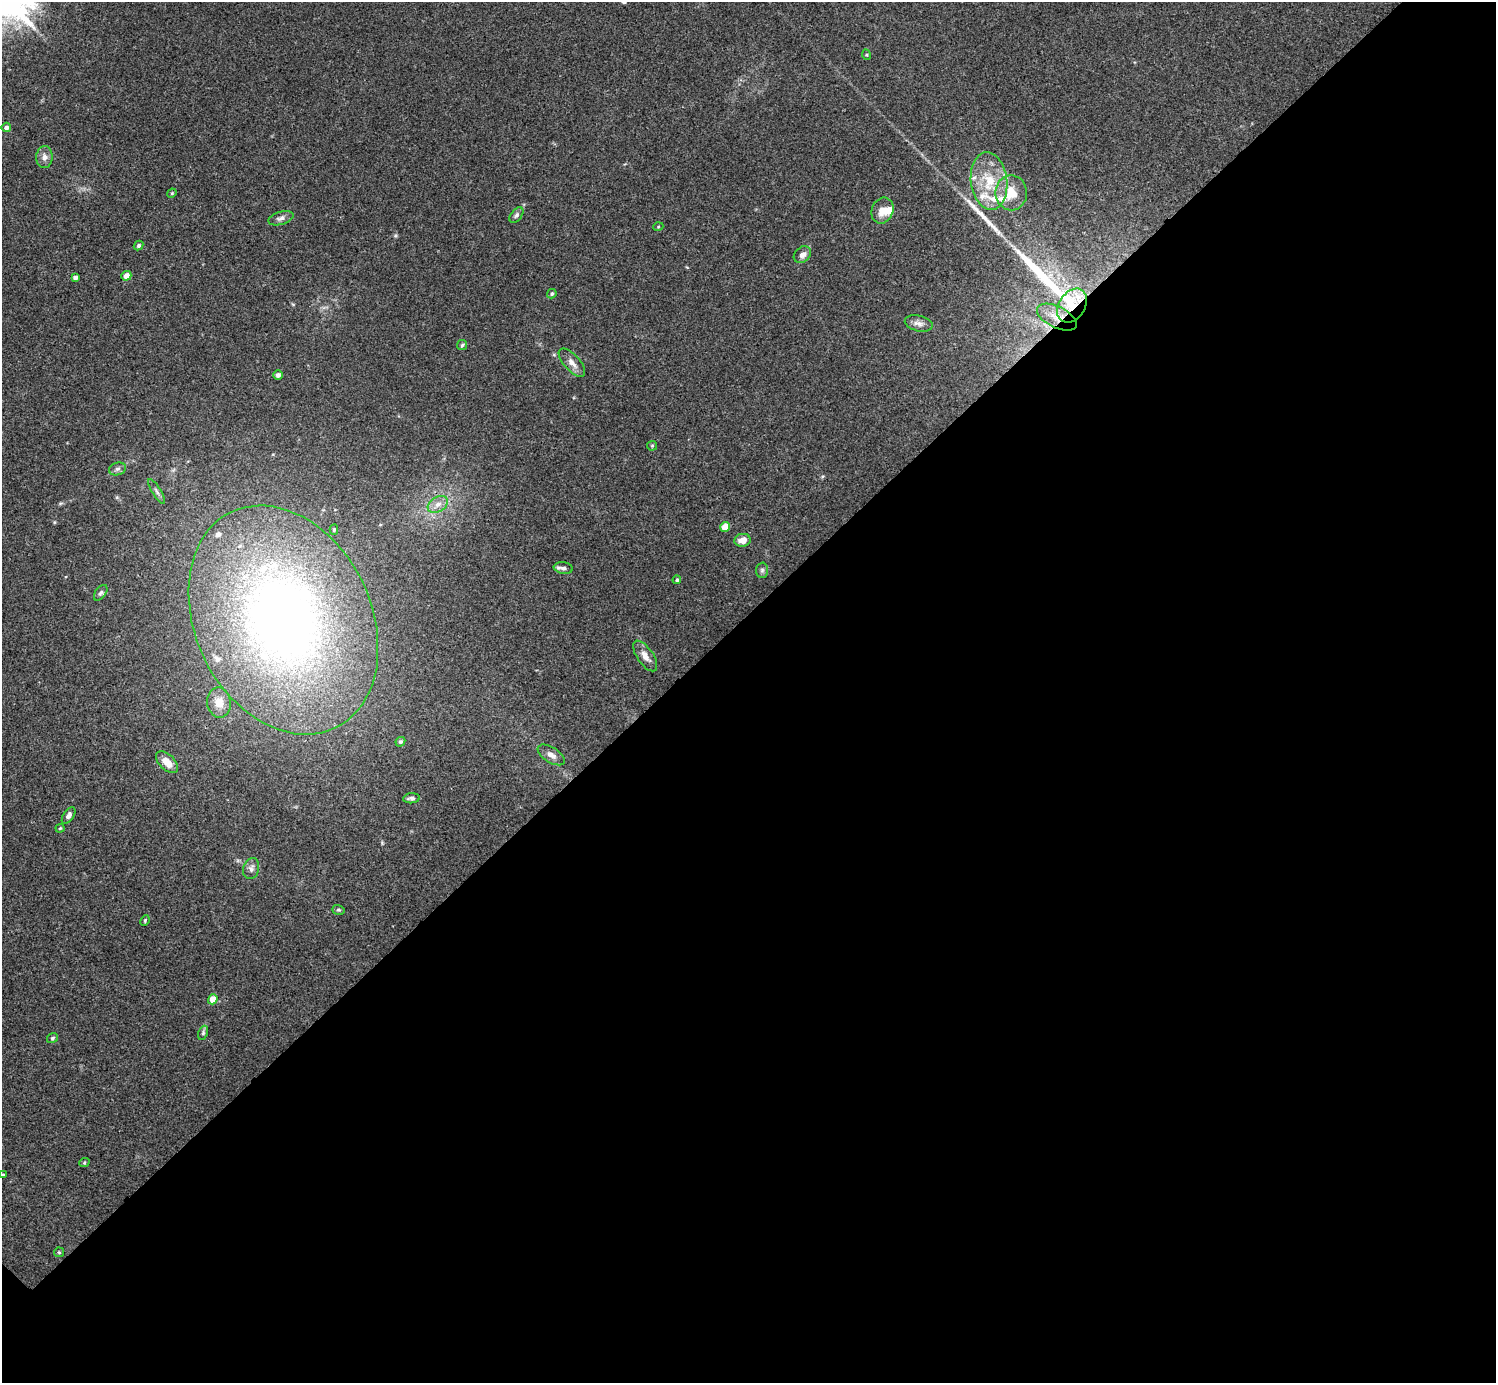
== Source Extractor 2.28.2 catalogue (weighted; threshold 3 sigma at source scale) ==
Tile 12 of 4 x 4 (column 4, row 3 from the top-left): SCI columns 4484-5977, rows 1540-2920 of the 5984 x 5984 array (HDU 1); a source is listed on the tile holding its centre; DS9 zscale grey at full resolution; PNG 1498 x 1385 px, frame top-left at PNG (2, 2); each listed source drawn as its Kron ellipse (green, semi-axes under 4 px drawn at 4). Shown black and unused: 55% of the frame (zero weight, under 3 of 4 exposures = <1% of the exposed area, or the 3 px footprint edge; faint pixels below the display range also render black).
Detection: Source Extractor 2.28.2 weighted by HDU 2 'WHT'; one run over the whole footprint, this tile lists its part. Background 0.0342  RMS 0.0047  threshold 0.0212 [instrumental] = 3 sigma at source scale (4.5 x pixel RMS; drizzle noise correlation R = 1.50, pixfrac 1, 0.05/0.05 arcsec/px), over >= 5 px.
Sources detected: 62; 1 inside a brighter object's white glare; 2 long thin detections or spike segments (spike, bleed or trail) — neither listed nor drawn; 9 inside a brighter listed object's ellipse — not listed separately; the other 50 listed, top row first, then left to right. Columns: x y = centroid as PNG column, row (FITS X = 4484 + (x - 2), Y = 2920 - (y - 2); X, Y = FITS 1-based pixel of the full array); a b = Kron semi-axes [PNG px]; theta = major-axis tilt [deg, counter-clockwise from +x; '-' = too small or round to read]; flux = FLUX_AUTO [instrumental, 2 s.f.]
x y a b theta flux
867 55 5 3 - 0.46
6 127 5 4 - 1.7
44 157 11 8 89 2.5
989 181 29 18 -83 17
172 193 5 4 - 0.5
1011 193 17 16 - 10
882 211 13 10 68 5.3
516 215 9 5 53 1.2
281 218 13 6 17 2
658 227 5 3 - 0.43
138 246 5 4 - 0.82
802 255 9 7 39 2.6
126 276 5 4 - 4
75 278 4 4 - 1.7
552 294 5 4 - 0.87
1072 306 18 13 56 11
1057 317 21 10 -26 7.5
919 323 14 7 -14 2.7
462 345 5 5 - 0.7
572 363 17 8 -48 3.6
278 375 5 4 - 1.5
652 446 5 5 - 0.54
117 469 8 6 15 1.5
157 491 14 4 -58 1.4
438 504 11 7 32 3.3
725 527 5 4 - 8.6
334 530 5 4 - 0.75
742 540 8 6 10 3.9
563 568 9 6 -8 1.5
762 570 7 6 - 1.2
677 580 4 4 - 0.71
101 593 9 5 52 1.2
283 620 120 88 -64 340
645 656 18 8 -55 3.7
219 703 15 12 -81 6.1
400 742 5 4 - 0.97
551 755 15 7 -32 2.9
167 762 13 7 -44 5.3
412 798 8 5 5 1.5
69 815 9 5 57 1.8
60 828 4 4 - 0.48
251 869 10 8 74 1.9
338 910 6 4 -17 0.68
145 920 5 4 - 0.57
213 999 5 4 - 7.2
203 1033 7 4 67 0.88
52 1038 5 5 - 0.82
84 1163 5 3 - 0.53
3 1175 3 3 - 0.44
59 1252 5 5 - 0.57
Overlapping masked pixels (flux is a lower limit): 2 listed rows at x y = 1072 306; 1057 317